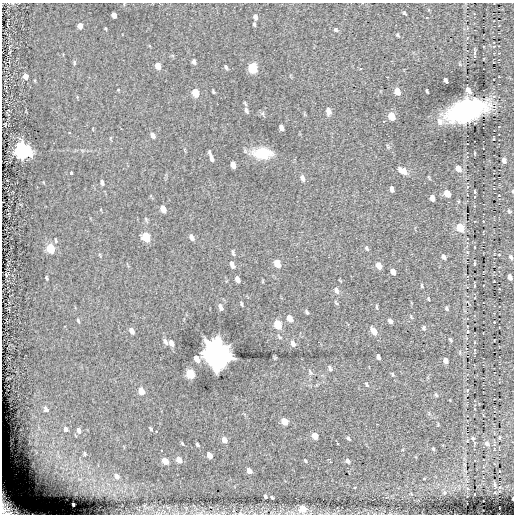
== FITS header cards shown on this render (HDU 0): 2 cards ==
NAXIS1  =                  512
NAXIS2  =                  512

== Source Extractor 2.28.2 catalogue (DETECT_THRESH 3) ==
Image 512 x 512 px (HDU 0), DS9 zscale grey, 1 PNG px = 1 image px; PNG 516 x 516 px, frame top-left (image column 1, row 512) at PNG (2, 3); no overlay
Background -0.574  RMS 5.1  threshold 15.4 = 3 sigma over >= 5 px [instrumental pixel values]
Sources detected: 141; all 141 listed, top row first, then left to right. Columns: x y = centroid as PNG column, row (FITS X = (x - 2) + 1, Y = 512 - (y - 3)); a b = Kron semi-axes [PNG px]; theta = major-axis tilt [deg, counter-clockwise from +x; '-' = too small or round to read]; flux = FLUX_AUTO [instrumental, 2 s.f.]
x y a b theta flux
404 13 5 4 - 4.4e+02
114 15 5 4 - 2.2e+03
255 17 6 5 - 1.1e+03
254 24 5 3 - 5.1e+02
80 26 5 4 - 2.3e+03
336 30 6 5 - 6.0e+02
398 35 5 4 - 4.8e+02
494 46 4 3 - 2.5e+02
474 53 11 3 88 5.5e+02
74 62 7 3 83 4.5e+02
194 62 7 5 -70 8.8e+02
158 66 6 4 -74 3.7e+03
226 67 6 4 -64 5.5e+02
253 68 7 5 -69 1.7e+04
26 76 5 4 - 2.3e+03
445 80 4 3 - 6.9e+02
118 90 5 3 - 2.7e+02
468 90 7 5 -58 2.1e+03
397 91 7 5 -66 3.5e+03
427 91 4 2 - 4.4e+02
213 92 5 3 - 3.8e+02
195 93 6 5 - 8.5e+03
246 110 9 5 -70 9.5e+02
328 111 9 6 -79 1.8e+03
467 111 27 14 19 7.1e+04
263 113 6 4 72 5.0e+02
392 116 7 5 -65 7.0e+03
440 121 11 9 -75 2.1e+03
281 127 6 4 -64 1.4e+03
153 135 8 5 -68 1.4e+03
444 141 2 2 - 3.8e+02
467 144 2 2 - 2.1e+02
22 151 7 6 - 1.5e+05
262 153 14 9 -8 1.5e+04
475 153 5 3 - 2.6e+02
211 157 11 3 -70 1.5e+03
504 160 5 4 - 1.2e+03
233 165 6 4 -73 2.5e+03
458 168 8 6 -65 2.8e+03
403 171 13 7 -32 3.0e+03
71 174 3 3 - 2.0e+03
302 178 9 5 -74 1.2e+03
102 182 8 4 -74 8.5e+02
392 189 6 3 -72 1.1e+03
475 192 3 2 - 3.9e+02
447 193 7 5 -61 3.8e+03
499 195 3 2 - 1.9e+02
432 198 6 4 -71 1.8e+03
163 209 6 4 -68 3.7e+03
509 211 6 4 -62 4.9e+02
460 227 7 5 -67 8.4e+03
146 237 7 5 -68 1.7e+04
191 237 8 4 -63 1.3e+03
367 248 8 4 -62 6.1e+02
50 249 6 5 - 1.7e+04
233 253 8 3 -76 6.3e+02
467 253 5 4 - 4.3e+02
499 255 4 2 - 2.4e+02
444 257 7 5 -66 9.1e+02
511 257 7 5 -61 7.3e+02
277 263 7 5 -67 5.0e+03
474 264 5 3 - 3.2e+02
232 265 9 5 -66 1.6e+03
379 266 7 5 -65 3.1e+03
393 272 6 4 -68 1.9e+03
6 275 3 2 - 2.7e+02
510 277 5 4 - 1.3e+03
47 278 4 2 - 3.8e+02
237 279 6 4 -65 1.8e+03
422 286 6 3 -77 4.5e+02
474 286 4 3 - 3.3e+02
336 291 9 6 -65 1.1e+03
428 299 5 2 - 2.9e+02
336 303 7 3 -54 4.4e+02
242 304 7 3 -84 4.6e+02
221 307 9 5 -65 1.4e+03
376 307 7 3 -89 4.3e+02
447 309 6 5 - 6.8e+02
307 312 6 3 -59 4.8e+02
411 317 7 4 -65 4.5e+02
290 318 7 5 -63 3.0e+03
78 321 7 3 -65 4.5e+02
390 321 5 4 - 1.3e+03
494 322 2 2 - 1.9e+02
278 324 7 5 -64 9.4e+03
424 328 6 5 - 6.8e+02
131 331 7 5 -64 1.8e+03
374 331 8 5 -58 3.5e+03
467 331 6 4 72 4.6e+02
450 340 5 4 - 4.2e+02
165 342 7 4 -60 1.0e+03
171 343 7 4 -63 2.0e+03
293 344 7 5 -63 1.5e+03
217 355 10 8 -67 1.1e+06
378 357 5 3 - 1.1e+03
197 359 6 4 -58 3.8e+03
445 361 5 4 - 2.1e+03
330 368 7 4 -60 7.6e+02
310 372 9 3 -49 5.4e+02
190 374 6 5 - 1.9e+04
392 374 5 3 - 3.4e+02
367 385 6 4 -60 4.2e+02
467 390 4 3 - 2.8e+02
141 391 6 4 -59 4.4e+03
436 395 4 4 - 4.9e+02
46 409 6 4 -65 2.9e+03
284 421 6 4 -55 6.2e+03
377 424 3 2 - 3.7e+02
66 429 7 6 - 1.1e+03
151 429 5 3 - 4.4e+02
79 430 8 5 -66 1.4e+03
156 431 2 2 - 2.4e+02
315 436 5 4 - 5.4e+03
499 437 3 2 - 3.3e+02
473 438 4 3 - 3.3e+02
348 439 4 3 - 4.5e+02
224 440 6 4 -57 2.4e+03
337 443 2 2 - 3.1e+02
487 444 5 5 - 7.0e+02
197 445 4 3 - 6.7e+02
433 449 4 3 - 3.8e+02
161 450 3 2 - 2.9e+02
85 454 6 4 -74 4.3e+02
210 455 5 4 - 3.4e+03
328 459 3 2 - 4.0e+02
179 460 5 4 - 3.3e+03
165 461 6 4 -49 4.3e+03
305 461 4 3 - 3.4e+02
348 461 5 4 - 1.1e+03
330 462 3 2 - 7.4e+02
249 471 5 4 - 2.4e+03
116 476 6 5 - 1.4e+03
494 485 4 2 - 5.4e+02
355 487 3 2 - 3.0e+02
265 496 4 3 - 6.1e+02
272 498 4 2 - 4.4e+02
513 499 3 2 - 3.5e+02
73 504 3 3 - 3.4e+02
8 508 21 14 -50 8.4e+03
303 509 5 4 - 6.1e+03
240 513 4 3 - 2.5e+02
At the frame edge (FLAGS 8, measured only in part): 4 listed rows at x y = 499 195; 513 499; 8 508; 240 513